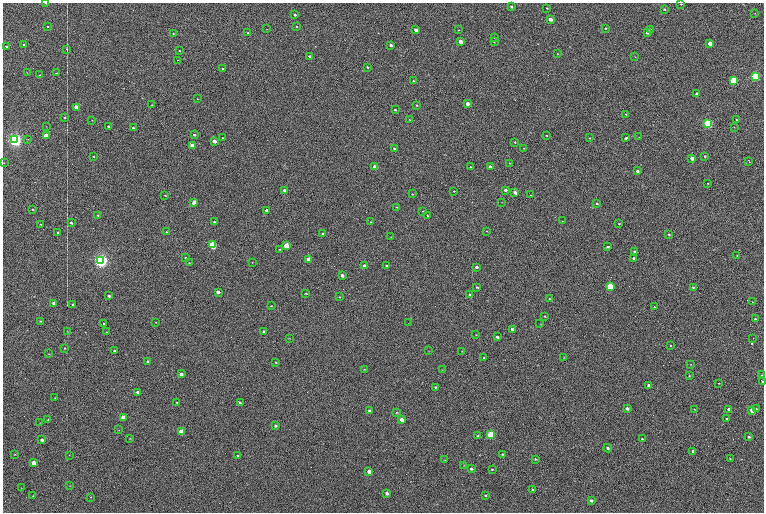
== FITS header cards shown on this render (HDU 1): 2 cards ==
NAXIS1  =                 1523
NAXIS2  =                 1020

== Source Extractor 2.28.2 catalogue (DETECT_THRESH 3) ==
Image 1523 x 1020 px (HDU 1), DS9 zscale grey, zoomed out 1/2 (1 PNG px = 2 x 2 image px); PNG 766 x 514 px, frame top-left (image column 2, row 1019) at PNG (3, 3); each listed source drawn as its Kron ellipse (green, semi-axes under 4 px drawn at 4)
Background 73.9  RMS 19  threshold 56.1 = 3 sigma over >= 5 px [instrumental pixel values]
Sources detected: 266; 45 cannot appear on this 1/2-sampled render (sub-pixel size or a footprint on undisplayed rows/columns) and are neither listed nor drawn; the other 221 listed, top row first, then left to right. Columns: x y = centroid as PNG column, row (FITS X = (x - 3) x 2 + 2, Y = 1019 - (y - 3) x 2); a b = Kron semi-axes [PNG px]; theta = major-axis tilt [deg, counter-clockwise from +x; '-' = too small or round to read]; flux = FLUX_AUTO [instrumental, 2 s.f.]
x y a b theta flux
46 3 2 1 - 7.2e+03
681 4 2 2 - 3.1e+03
511 7 3 3 - 6.2e+03
547 8 3 2 - 2.6e+03
665 9 2 2 - 4.3e+03
755 13 3 2 - 1.6e+03
295 15 3 2 - 6.8e+03
550 19 3 2 - 2.7e+04
48 26 3 2 - 3.8e+03
296 26 2 2 - 2.4e+03
605 28 3 2 - 3.3e+03
266 29 2 2 - 1.3e+03
650 29 2 2 - 8.0e+03
416 30 3 2 - 1.5e+04
458 30 3 2 - 1.8e+03
647 32 2 2 - 1.1e+04
248 33 3 2 - 2.5e+03
173 34 3 2 - 2.6e+03
495 38 3 2 - 3.6e+03
460 41 3 3 - 3.5e+04
494 42 3 2 - 2.4e+03
710 43 3 2 - 5.8e+04
24 45 3 2 - 4.8e+03
391 45 3 2 - 9.4e+03
6 46 3 2 - 4.8e+03
67 49 3 2 - 2.4e+03
179 51 3 2 - 2.6e+03
557 54 3 2 - 1.8e+03
310 56 3 2 - 1.8e+04
635 57 3 2 - 1.3e+03
177 60 2 1 - 3.6e+03
368 67 3 2 - 4.5e+03
223 69 3 2 - 5.7e+03
27 73 3 2 - 1.6e+03
56 73 3 2 - 1.9e+03
40 75 3 2 - 2.7e+03
755 76 3 3 - 5.8e+05
733 80 3 3 - 4.5e+05
414 81 3 2 - 3.7e+03
697 94 3 2 - 2.3e+04
197 99 3 2 - 1.7e+03
468 103 3 3 - 1.8e+04
152 105 3 1 - 1.4e+03
416 105 3 2 - 3.7e+03
76 107 3 2 - 6.5e+04
395 110 2 2 - 4.9e+03
626 114 2 2 - 3.4e+03
65 118 3 3 - 5.2e+03
92 120 3 2 - 1.6e+03
410 120 3 3 - 2.3e+03
736 120 2 2 - 3.1e+03
708 124 4 3 - 6.0e+05
46 126 3 2 - 1.1e+03
108 126 3 2 - 4.0e+03
734 127 2 2 - 1.6e+03
133 128 2 2 - 5.0e+03
194 135 3 2 - 7.7e+03
547 135 2 2 - 2.4e+03
46 136 3 3 - 1.1e+05
639 137 2 2 - 1.6e+03
223 138 3 2 - 3.1e+03
590 138 2 2 - 2.3e+03
626 138 4 2 - 6.2e+03
15 139 4 3 - 2.3e+06
28 139 3 2 - 2.2e+03
214 141 3 3 - 2.9e+04
515 142 3 3 - 2.5e+03
192 145 3 3 - 6.1e+04
523 148 2 2 - 1.6e+03
394 149 3 2 - 4.7e+03
705 156 2 2 - 4.4e+03
94 157 3 2 - 2.6e+03
692 158 3 2 - 3.5e+04
749 162 3 1 - 1.9e+04
4 163 2 2 - 1.5e+03
509 163 2 2 - 1.9e+03
375 167 3 3 - 6.4e+04
471 167 3 2 - 3.4e+03
490 167 3 2 - 2.8e+04
637 171 3 2 - 1.4e+04
707 183 2 2 - 2.5e+03
285 190 3 2 - 1.2e+04
505 190 3 2 - 1.2e+04
454 191 3 2 - 2.5e+03
515 192 3 3 - 1.4e+04
412 194 3 2 - 2.2e+03
165 195 3 2 - 2.8e+03
530 195 3 2 - 2.0e+03
194 202 4 3 - 1.5e+04
502 202 3 2 - 1.3e+03
597 203 3 2 - 5.6e+03
396 207 2 2 - 1.5e+03
33 209 3 2 - 2.6e+03
267 210 3 2 - 1.9e+04
423 211 3 2 - 2.3e+03
98 215 3 3 - 3.4e+03
427 215 3 2 - 2.3e+03
562 221 3 2 - 1.4e+03
214 222 3 2 - 2.6e+03
371 222 3 3 - 2.6e+03
71 223 3 2 - 5.8e+03
41 224 3 2 - 2.0e+03
619 224 3 2 - 2.3e+03
487 231 3 2 - 2.0e+03
58 232 3 2 - 3.2e+03
167 232 3 2 - 5.5e+03
323 234 3 2 - 4.9e+03
669 234 3 2 - 4.0e+03
391 237 3 2 - 1.6e+03
213 245 3 3 - 3.4e+05
286 245 3 3 - 8.7e+04
608 247 4 3 - 5.3e+03
279 249 3 2 - 2.0e+03
634 251 2 2 - 5.8e+03
737 256 3 2 - 2.0e+03
186 258 3 2 - 4.1e+03
634 258 3 2 - 1.3e+04
309 259 3 3 - 3.6e+04
101 261 4 3 - 2.6e+06
252 262 3 2 - 1.5e+03
189 263 3 3 - 2.1e+03
365 266 3 3 - 3.2e+04
387 266 3 2 - 3.9e+03
476 267 3 3 - 9.8e+03
342 275 3 3 - 1.5e+04
477 287 3 2 - 4.1e+03
610 287 3 3 - 2.7e+05
693 287 3 2 - 5.0e+03
218 292 3 2 - 1.5e+04
306 293 3 2 - 2.8e+03
470 295 3 3 - 1.0e+04
109 296 3 2 - 7.0e+03
339 297 3 2 - 2.1e+03
549 299 2 2 - 3.6e+03
752 302 2 1 - 3.7e+03
54 303 3 2 - 1.5e+04
73 304 3 2 - 5.4e+03
271 306 3 2 - 2.3e+03
654 307 2 2 - 4.3e+03
545 316 2 2 - 2.3e+03
755 319 2 2 - 4.8e+03
40 321 2 2 - 2.0e+03
156 322 2 2 - 1.8e+03
409 323 3 2 - 1.3e+03
104 324 3 2 - 6.5e+03
540 324 3 2 - 1.4e+03
512 329 3 3 - 9.7e+03
67 331 3 2 - 1.2e+03
264 331 3 2 - 9.0e+03
107 332 3 2 - 1.2e+03
476 335 3 2 - 1.7e+03
497 337 3 3 - 8.6e+03
289 338 3 2 - 1.9e+03
753 338 2 2 - 1.7e+03
670 346 2 2 - 3.4e+03
65 348 3 2 - 2.3e+03
115 351 3 2 - 5.0e+03
429 351 3 2 - 1.3e+03
462 351 3 2 - 1.8e+03
49 354 3 2 - 1.4e+03
564 357 2 2 - 1.4e+03
484 358 3 2 - 2.8e+03
148 361 3 2 - 5.9e+03
276 362 4 3 - 2.6e+03
691 364 3 2 - 2.2e+03
364 369 3 2 - 1.6e+03
442 370 3 2 - 1.5e+03
181 374 3 3 - 1.9e+04
761 375 3 2 - 2.4e+03
689 376 3 3 - 3.0e+03
762 381 3 2 - 3.1e+03
719 383 2 2 - 2.0e+03
649 385 3 3 - 2.7e+04
436 387 3 2 - 4.4e+03
138 392 3 2 - 1.2e+04
55 398 2 2 - 1.6e+03
177 403 3 2 - 3.1e+03
240 403 3 2 - 5.9e+03
627 408 3 2 - 1.4e+04
695 409 2 2 - 1.8e+03
729 409 3 2 - 2.4e+04
756 409 3 2 - 3.7e+03
370 411 3 3 - 1.3e+04
752 411 3 2 - 6.1e+04
397 412 3 3 - 3.2e+03
123 417 3 3 - 4.8e+04
727 419 2 2 - 3.8e+03
48 420 2 2 - 2.3e+03
402 420 3 3 - 3.7e+04
40 423 3 2 - 1.4e+03
275 426 3 3 - 6.9e+03
118 430 4 1 - 1.4e+03
181 432 3 3 - 7.9e+04
491 434 3 3 - 2.6e+05
478 436 3 3 - 2.9e+03
749 437 3 2 - 7.4e+03
130 438 3 2 - 1.4e+03
642 439 3 2 - 3.0e+03
42 440 3 2 - 1.5e+04
608 448 4 3 - 8.6e+03
693 451 3 2 - 1.1e+04
14 454 2 2 - 1.3e+03
502 454 3 3 - 4.8e+03
69 455 2 2 - 1.0e+03
238 455 3 3 - 3.3e+03
730 458 2 2 - 2.4e+03
535 459 3 2 - 2.2e+03
445 460 3 2 - 1.5e+03
33 463 3 3 - 5.0e+04
464 466 3 2 - 1.5e+03
471 469 3 2 - 6.2e+03
492 469 3 3 - 2.9e+03
369 471 3 3 - 2.7e+04
70 486 3 2 - 1.5e+03
21 488 3 2 - 1.3e+03
533 490 3 2 - 5.8e+03
387 493 3 3 - 1.3e+04
485 495 3 2 - 3.6e+03
33 496 3 2 - 1.7e+03
90 497 3 2 - 2.3e+03
591 501 3 3 - 1.1e+04
At the frame edge (FLAGS 8, measured only in part): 1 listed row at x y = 46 3
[45 sub-pixel or undisplayed-footprint detections neither listed nor drawn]

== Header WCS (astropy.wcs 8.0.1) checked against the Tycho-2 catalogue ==
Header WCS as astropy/WCSLIB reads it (CRVAL/CRPIX/CD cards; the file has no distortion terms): RA---TAN/DEC--TAN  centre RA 05:23:30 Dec -01:11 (80.87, -1.18 deg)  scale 1.15 arcsec/px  FOV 29.1' x 19.5'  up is +88 deg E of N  parity flipped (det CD > 0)
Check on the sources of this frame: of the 60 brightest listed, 9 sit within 3.4 arcsec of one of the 15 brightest Tycho-2 stars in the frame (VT <= 11.82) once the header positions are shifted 0.25 arcsec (0.22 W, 0.12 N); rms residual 1.49 arcsec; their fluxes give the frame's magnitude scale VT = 24.30 - 2.5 log10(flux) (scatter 0.24 mag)
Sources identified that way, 8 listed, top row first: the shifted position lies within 3.4 arcsec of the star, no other Tycho-2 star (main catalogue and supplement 1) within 6.8 arcsec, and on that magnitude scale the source's flux lands within +1.5 / -3 mag of the star's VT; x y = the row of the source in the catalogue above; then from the Tycho-2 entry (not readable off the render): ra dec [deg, ICRS J2000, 3 dp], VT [Tycho-2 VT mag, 2 dp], TYC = Tycho-2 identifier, HIP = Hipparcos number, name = IAU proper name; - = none
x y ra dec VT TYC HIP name
755 76 80.996 -1.415 9.95 4753-1018-1 - -
733 80 80.993 -1.402 10.12 4753-1097-1 - -
15 139 80.943 -0.946 8.91 4753-387-1 - -
213 245 80.879 -1.073 10.48 4753-1534-1 - -
101 261 80.867 -1.002 7.84 4753-1205-1 25199 -
610 287 80.860 -1.327 11.24 4753-1591-1 - -
181 432 80.760 -1.057 11.82 4753-1463-1 - -
491 434 80.764 -1.254 10.69 4753-1358-1 - -